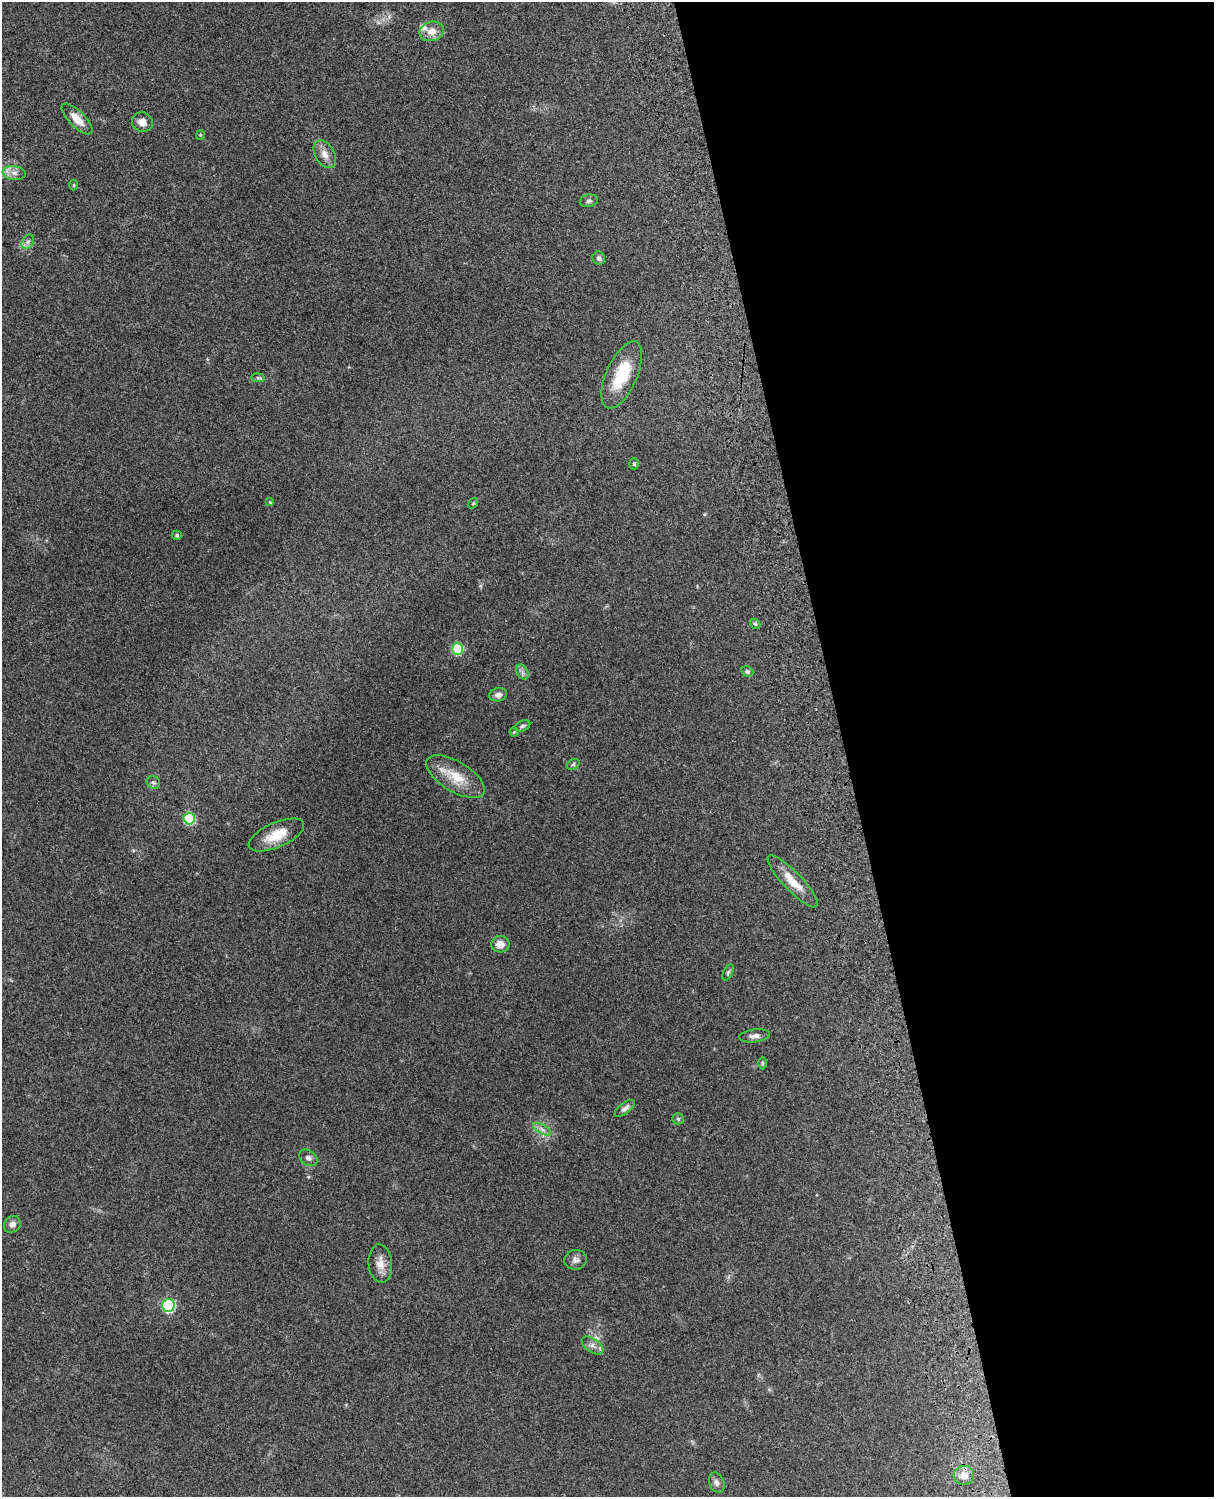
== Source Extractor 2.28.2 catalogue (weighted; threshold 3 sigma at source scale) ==
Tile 8 of 4 x 3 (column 4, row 2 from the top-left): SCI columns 3757-4968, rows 1661-3155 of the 5089 x 4928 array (HDU 1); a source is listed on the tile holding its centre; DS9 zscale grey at full resolution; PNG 1216 x 1499 px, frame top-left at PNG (2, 2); each listed source drawn as its Kron ellipse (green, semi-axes under 4 px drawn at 4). Shown black and unused: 31% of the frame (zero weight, under 3 of 4 exposures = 6% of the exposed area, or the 3 px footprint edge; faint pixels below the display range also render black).
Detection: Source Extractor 2.28.2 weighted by HDU 2 'WHT'; one run over the whole footprint, this tile lists its part. Background 0.29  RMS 0.0094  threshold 0.0423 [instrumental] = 3 sigma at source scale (4.5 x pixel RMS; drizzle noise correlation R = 1.50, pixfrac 1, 0.05/0.05 arcsec/px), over >= 5 px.
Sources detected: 45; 1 inside a brighter listed object's ellipse — not listed separately; the other 44 listed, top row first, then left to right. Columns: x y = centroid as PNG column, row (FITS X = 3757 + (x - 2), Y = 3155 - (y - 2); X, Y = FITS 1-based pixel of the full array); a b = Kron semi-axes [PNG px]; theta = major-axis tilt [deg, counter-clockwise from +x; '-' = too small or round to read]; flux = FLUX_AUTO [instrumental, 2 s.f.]
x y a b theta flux
432 31 12 9 16 8.8
77 119 20 8 -45 11
142 122 10 9 - 7.3
200 135 5 4 - 0.92
325 154 15 9 -60 7.4
14 173 11 7 -7 4.9
74 185 5 3 - 0.84
589 201 9 6 10 2.5
28 242 8 5 60 2.9
599 258 7 6 - 2.8
622 375 36 15 66 36
258 378 6 4 -8 1.6
634 464 5 4 - 1.3
270 502 4 4 - 0.89
473 503 6 4 55 1.1
177 535 5 4 - 1.4
755 624 5 4 - 1.3
457 649 6 5 - 63
747 671 6 5 - 1.8
522 672 8 5 -60 2.8
498 695 9 6 12 4.2
522 726 8 5 27 2
514 732 4 4 - 0.89
573 764 7 5 32 1.5
456 777 33 15 -31 24
153 782 7 6 - 2.2
189 819 6 5 - 65
276 835 30 12 24 20
793 881 35 9 -46 17
500 944 9 8 - 7.7
728 972 8 4 63 1.5
755 1036 15 6 8 4.5
762 1063 6 4 -90 1.3
625 1108 12 5 38 3.6
678 1119 5 5 - 1.7
542 1129 10 4 -30 3.1
308 1158 10 7 -35 3.4
12 1224 9 7 44 4.4
575 1260 11 10 - 4.3
380 1264 19 11 -85 9.5
168 1306 6 6 - 110
593 1345 12 6 -35 4.8
964 1475 10 9 - 7.6
717 1483 10 7 -67 3.9